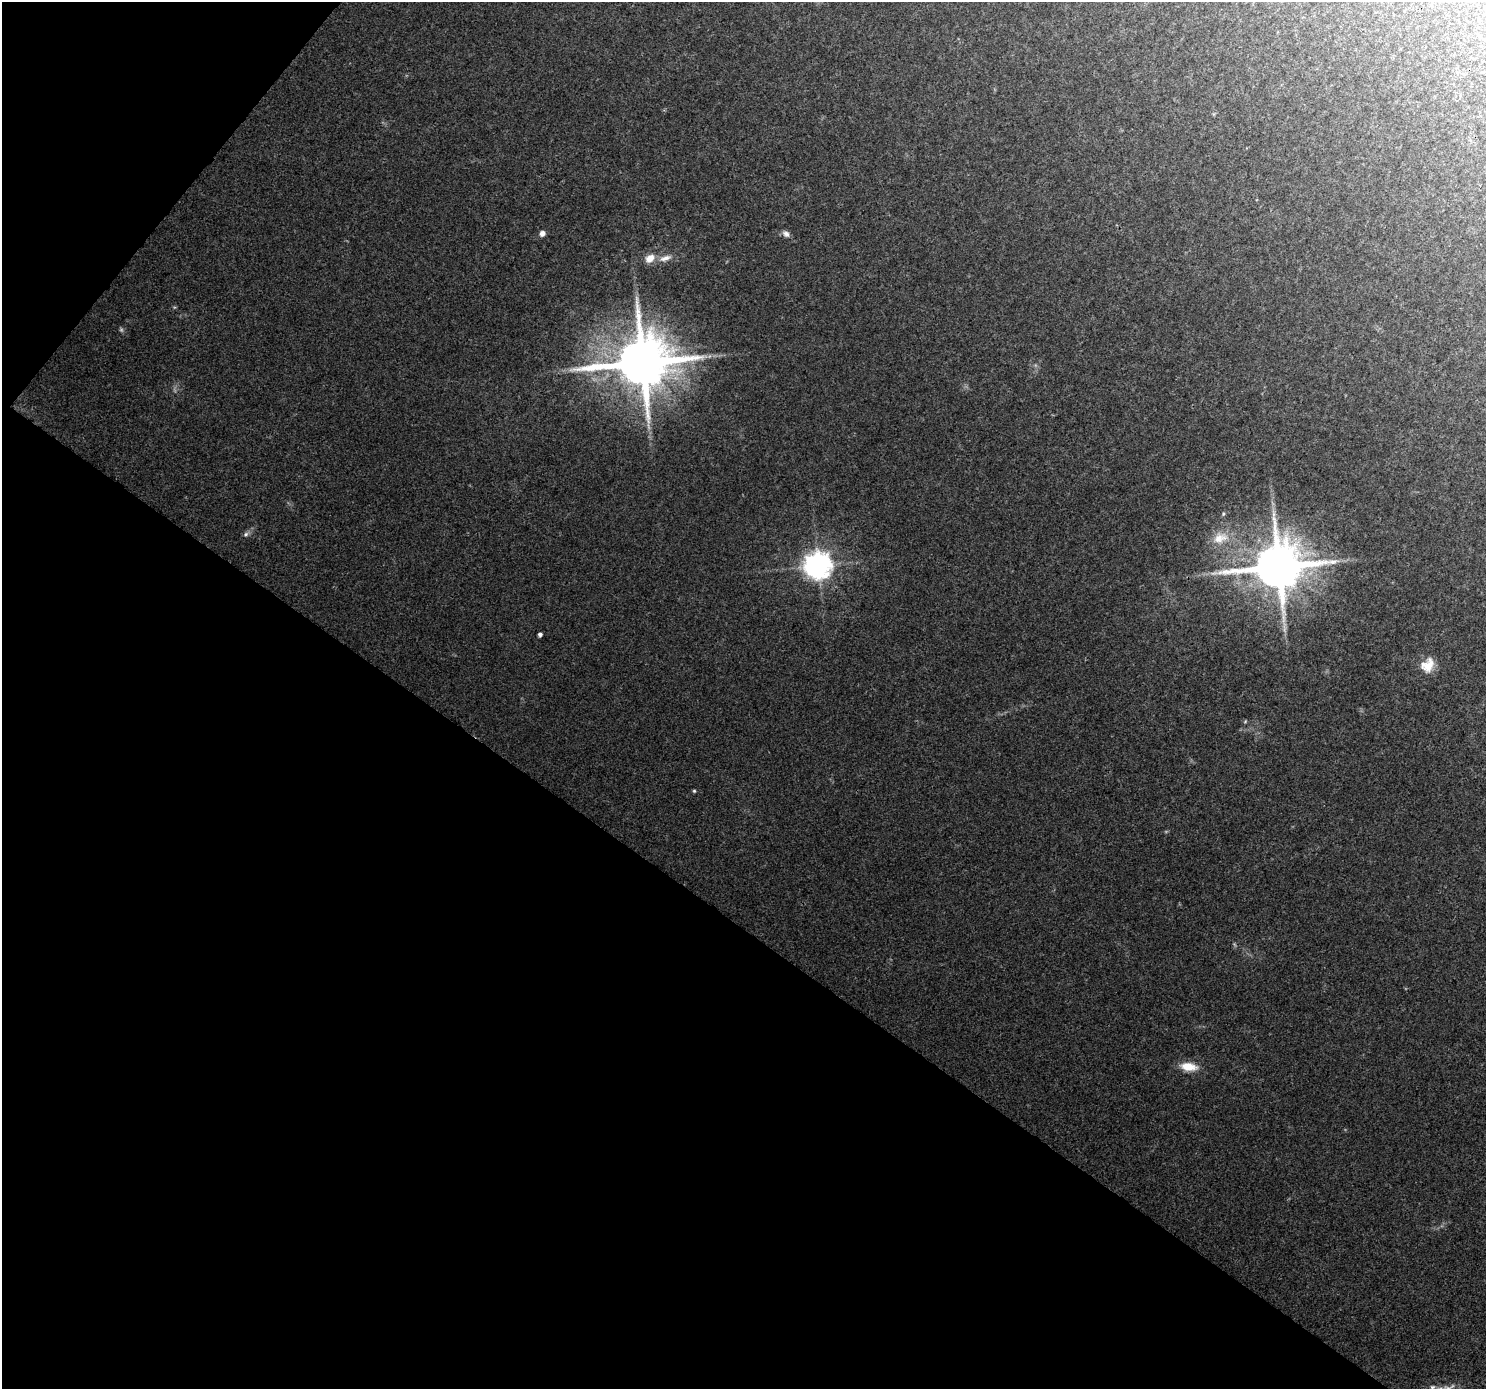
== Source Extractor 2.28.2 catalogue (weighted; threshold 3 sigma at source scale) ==
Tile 9 of 4 x 4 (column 1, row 3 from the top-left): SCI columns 45-1528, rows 1678-3064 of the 6017 x 6062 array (HDU 1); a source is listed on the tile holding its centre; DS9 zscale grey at full resolution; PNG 1488 x 1391 px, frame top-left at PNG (2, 2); no overlay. Shown black and unused: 37% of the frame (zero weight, under 3 of 4 exposures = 5% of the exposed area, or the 3 px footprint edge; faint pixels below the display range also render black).
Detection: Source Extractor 2.28.2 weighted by HDU 2 'WHT'; one run over the whole footprint, this tile lists its part. Background 0.0561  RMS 0.0057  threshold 0.0257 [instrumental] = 3 sigma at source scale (4.5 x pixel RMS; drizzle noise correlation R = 1.50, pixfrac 1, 0.0396/0.0396 arcsec/px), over >= 5 px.
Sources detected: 19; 3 too faint to see at this stretch — not listed; the other 16 listed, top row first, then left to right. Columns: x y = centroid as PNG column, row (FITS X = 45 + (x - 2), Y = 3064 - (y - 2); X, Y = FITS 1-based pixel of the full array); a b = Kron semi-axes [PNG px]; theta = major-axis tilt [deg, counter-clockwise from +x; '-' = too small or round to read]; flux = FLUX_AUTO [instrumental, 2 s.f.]
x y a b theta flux
542 233 5 5 - 3.4
786 234 10 7 -40 2.5
650 258 12 9 34 6.2
665 258 18 8 17 4.9
642 363 16 15 - 4500
1223 514 6 4 89 0.89
246 534 8 6 33 1.6
1220 538 24 16 21 12
818 566 8 8 - 730
1278 567 15 13 18 3600
540 634 4 4 - 2
1428 665 20 16 57 9.7
1245 721 5 4 - 0.63
694 791 4 4 - 0.76
1188 1067 21 10 -7 10
1432 1387 7 5 2 1.5
Overlapping masked pixels (flux is a lower limit): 1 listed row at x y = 642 363